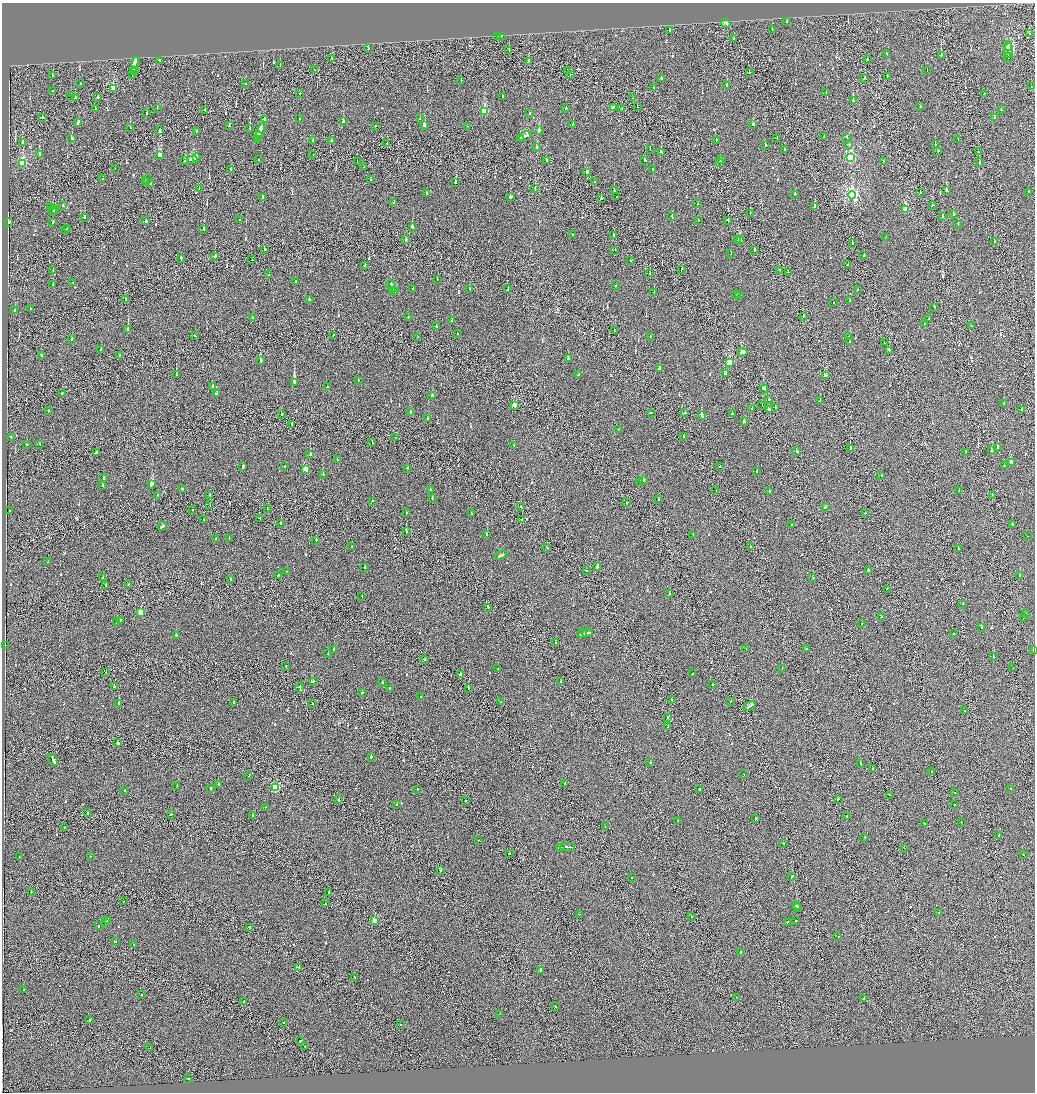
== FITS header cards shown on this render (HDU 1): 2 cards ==
NAXIS1  =                 2065
NAXIS2  =                 2180

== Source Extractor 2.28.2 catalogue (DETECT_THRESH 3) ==
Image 2065 x 2180 px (HDU 1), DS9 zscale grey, zoomed out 1/2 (1 PNG px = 2 x 2 image px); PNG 1037 x 1094 px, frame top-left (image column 1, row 2179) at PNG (2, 3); each listed source drawn as its Kron ellipse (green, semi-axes under 4 px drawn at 4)
Background -0.112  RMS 0.067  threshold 0.2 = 3 sigma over >= 5 px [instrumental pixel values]
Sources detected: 913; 53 cannot appear on this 1/2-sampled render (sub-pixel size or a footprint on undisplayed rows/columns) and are neither listed nor drawn; of the other 860, the 500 brightest by FLUX_AUTO listed and drawn (360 fainter detections omitted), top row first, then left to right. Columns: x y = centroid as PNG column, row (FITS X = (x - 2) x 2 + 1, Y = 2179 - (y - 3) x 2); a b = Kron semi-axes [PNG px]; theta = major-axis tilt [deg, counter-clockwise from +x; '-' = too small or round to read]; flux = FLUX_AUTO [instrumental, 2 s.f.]
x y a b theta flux
787 22 2 2 - 98
726 23 5 2 - 550
772 29 2 2 - 120
670 30 2 2 - 100
1029 34 2 2 - 130
501 36 2 1 - 130
498 37 2 1 - 470
734 39 2 2 - 220
1008 46 5 1 - 400
368 48 2 1 - 78
1009 50 8 3 86 2100
509 51 2 1 - 84
887 54 2 2 - 190
941 55 2 1 - 150
1008 57 4 1 - 250
332 59 2 1 - 330
867 60 2 1 - 86
159 61 3 2 - 310
529 61 2 2 - 330
135 62 5 2 - 250
280 66 2 1 - 69
135 70 2 1 - 290
314 70 2 1 - 66
567 70 2 2 - 84
927 70 2 2 - 110
133 71 2 2 - 900
749 73 2 1 - 130
132 75 2 1 - 210
570 75 2 1 - 92
52 76 2 2 - 82
887 77 2 2 - 70
661 78 2 2 - 99
865 78 2 2 - 120
461 80 2 2 - 84
81 83 2 2 - 130
245 84 2 2 - 120
726 86 2 2 - 150
1031 86 2 1 - 110
113 88 3 2 - 370
653 88 2 2 - 240
52 90 2 2 - 66
826 92 2 2 - 88
300 93 2 1 - 100
984 93 2 2 - 67
71 95 2 2 - 130
503 96 2 2 - 67
97 97 2 2 - 300
75 98 2 2 - 110
633 98 2 1 - 74
853 101 2 2 - 100
613 107 3 2 - 200
637 107 2 1 - 120
921 107 2 2 - 170
95 108 2 2 - 68
157 108 2 2 - 65
622 108 2 2 - 91
566 109 2 2 - 130
205 110 2 1 - 140
1001 110 2 2 - 150
484 111 4 3 - 600
529 113 2 2 - 85
146 114 2 2 - 150
42 117 2 2 - 72
994 118 2 2 - 130
300 119 2 1 - 56
420 119 2 2 - 97
265 120 2 2 - 170
343 121 2 2 - 430
78 123 3 2 - 220
753 124 3 2 - 200
424 125 3 2 - 1400
573 125 2 2 - 1500
229 126 2 2 - 97
376 126 2 2 - 57
468 126 2 2 - 110
130 128 2 2 - 73
250 128 2 1 - 350
159 131 2 2 - 250
196 131 2 2 - 160
261 131 9 2 69 360
539 131 3 2 - 310
259 136 4 1 - 260
525 136 6 2 32 360
824 137 2 1 - 77
847 137 2 2 - 87
72 138 2 2 - 110
521 139 3 2 - 190
777 139 2 1 - 110
257 140 3 2 - 160
332 140 2 2 - 61
716 140 2 2 - 58
958 140 2 2 - 250
313 141 2 2 - 80
22 142 2 2 - 210
387 144 2 1 - 110
849 144 2 1 - 78
765 145 2 2 - 89
935 145 2 2 - 62
537 147 2 2 - 92
785 149 2 2 - 270
650 150 2 2 - 92
938 151 2 2 - 57
661 152 3 2 - 180
978 152 2 2 - 69
39 154 4 2 - 220
160 155 3 2 - 450
313 155 2 2 - 66
196 157 2 2 - 800
850 158 4 3 - 1300
185 160 2 2 - 160
192 160 5 2 - 450
259 160 2 1 - 57
546 160 2 2 - 390
645 160 3 2 - 170
721 160 2 2 - 440
357 161 2 2 - 57
883 161 2 1 - 76
22 163 3 3 - 1100
720 163 3 2 - 660
980 163 2 2 - 71
364 167 2 2 - 76
115 169 2 1 - 63
652 169 2 2 - 390
231 170 3 2 - 120
587 172 3 2 - 66
103 179 2 1 - 71
147 180 2 2 - 68
371 180 2 2 - 250
145 182 2 2 - 120
595 182 2 1 - 73
456 183 2 2 - 370
150 184 2 2 - 160
535 188 2 1 - 76
199 189 2 1 - 57
614 191 2 1 - 140
946 191 2 2 - 1000
1028 192 2 2 - 230
426 193 2 2 - 230
920 193 2 2 - 110
795 194 2 2 - 99
852 195 4 3 - 2800
263 197 2 2 - 98
511 197 3 2 - 200
617 197 2 2 - 180
601 198 2 2 - 340
394 202 2 2 - 62
698 204 2 2 - 120
932 205 3 2 - 110
62 206 2 2 - 170
50 207 3 2 - 270
815 207 2 2 - 760
906 209 3 3 - 580
54 210 5 2 - 3300
53 212 2 2 - 160
750 214 2 1 - 87
953 215 2 2 - 65
672 217 2 2 - 74
942 217 2 2 - 61
84 218 2 2 - 66
240 220 2 2 - 140
728 220 3 2 - 150
146 221 2 2 - 830
698 221 2 2 - 70
9 222 3 2 - 190
53 222 4 2 - 130
958 225 2 2 - 84
412 227 3 2 - 380
68 228 2 1 - 220
66 230 2 2 - 520
204 230 2 2 - 78
573 235 2 2 - 110
614 235 3 2 - 160
886 237 2 1 - 61
406 240 2 2 - 150
738 240 3 2 - 160
740 240 2 2 - 150
995 242 2 2 - 89
852 244 2 2 - 75
264 250 2 2 - 93
615 250 2 1 - 72
754 251 2 1 - 130
731 254 2 2 - 84
215 256 2 2 - 100
864 256 2 2 - 150
181 259 4 2 - 270
252 260 2 2 - 72
630 261 2 1 - 78
848 265 2 1 - 79
365 266 2 2 - 96
681 269 3 2 - 140
53 270 2 2 - 150
780 270 2 1 - 67
788 272 2 1 - 66
650 274 2 2 - 62
269 275 2 1 - 58
437 280 2 2 - 58
296 281 2 2 - 160
73 282 2 2 - 130
53 284 2 2 - 86
615 286 2 2 - 160
391 287 7 2 -75 560
413 288 2 2 - 460
470 289 2 2 - 260
508 289 3 2 - 320
393 290 2 2 - 200
858 290 2 2 - 190
395 292 3 2 - 240
654 292 2 1 - 140
736 294 2 2 - 67
740 295 2 2 - 120
309 299 2 2 - 320
126 300 3 2 - 170
850 300 2 2 - 89
834 302 2 2 - 120
934 307 2 2 - 64
30 309 2 2 - 59
14 311 2 2 - 95
408 316 2 2 - 160
803 316 2 2 - 94
252 318 2 2 - 110
929 319 2 2 - 88
452 320 2 2 - 97
924 324 2 1 - 95
971 326 2 2 - 59
436 327 2 2 - 81
128 329 2 2 - 2400
614 331 2 2 - 63
457 334 2 2 - 230
194 335 2 2 - 65
333 335 2 1 - 200
650 336 2 2 - 71
417 337 2 2 - 120
849 337 2 2 - 67
72 339 2 2 - 110
849 342 2 2 - 63
884 343 2 2 - 81
101 350 2 1 - 170
889 350 2 2 - 180
743 352 5 2 - 1000
41 355 2 2 - 81
120 355 2 2 - 160
568 359 2 2 - 270
260 360 4 2 - 270
729 363 3 3 - 460
659 368 4 2 - 220
726 374 3 2 - 270
176 375 2 2 - 110
579 375 2 2 - 130
825 376 3 2 - 200
358 381 2 2 - 230
294 382 2 2 - 4700
213 387 2 2 - 200
327 387 2 1 - 360
764 389 4 2 - 650
62 393 2 2 - 180
216 394 3 2 - 540
432 396 2 2 - 120
769 399 2 2 - 93
820 401 2 2 - 77
1004 404 2 2 - 190
515 405 3 2 - 180
762 405 2 1 - 65
775 407 3 2 - 310
752 408 2 1 - 62
48 410 2 2 - 60
769 410 2 2 - 750
1021 410 2 2 - 67
410 412 2 2 - 310
651 413 2 2 - 140
685 413 3 2 - 140
281 414 2 2 - 160
733 414 3 1 - 180
701 416 3 2 - 430
428 419 3 2 - 180
744 422 3 2 - 170
292 424 2 1 - 400
619 429 2 2 - 220
11 437 2 2 - 60
684 437 2 1 - 180
395 438 2 2 - 89
372 443 2 1 - 140
26 444 2 1 - 58
40 444 2 2 - 56
514 446 2 2 - 60
998 447 2 2 - 190
850 449 2 2 - 200
991 451 2 2 - 470
96 452 3 2 - 370
797 452 2 2 - 110
966 452 2 1 - 110
310 455 2 2 - 390
338 459 2 1 - 76
1011 462 4 2 - 360
1004 465 2 2 - 59
719 466 2 1 - 58
243 467 3 2 - 430
285 467 2 2 - 78
407 468 2 2 - 83
305 469 3 2 - 180
757 472 2 2 - 57
323 474 2 1 - 140
881 476 2 2 - 66
104 478 2 2 - 170
643 481 3 2 - 490
640 482 2 2 - 160
152 484 4 2 - 1100
103 486 2 2 - 230
182 489 2 2 - 84
430 490 2 2 - 73
716 491 2 1 - 79
959 491 2 1 - 500
769 492 2 2 - 95
158 495 2 2 - 71
210 495 2 2 - 84
992 495 2 1 - 69
432 499 2 2 - 83
658 499 2 2 - 98
372 501 2 2 - 88
627 503 2 2 - 84
210 504 2 1 - 58
521 507 2 2 - 62
825 507 2 1 - 86
267 508 2 2 - 63
193 509 2 2 - 76
9 511 2 1 - 150
406 513 2 2 - 69
865 513 2 2 - 93
471 514 2 2 - 99
260 518 2 1 - 65
203 519 2 2 - 86
522 520 2 1 - 85
281 523 2 2 - 240
792 524 2 2 - 120
1012 524 2 2 - 260
162 526 4 2 - 200
406 532 2 2 - 410
487 534 2 2 - 87
693 535 2 1 - 61
1027 536 2 1 - 110
216 538 2 2 - 190
229 539 2 2 - 65
316 540 2 2 - 120
352 547 2 2 - 88
547 547 2 1 - 110
751 547 2 2 - 140
958 549 2 2 - 63
501 555 6 2 27 390
48 562 2 2 - 200
365 567 2 2 - 110
597 567 3 2 - 160
868 570 2 2 - 210
287 571 2 2 - 78
586 571 2 1 - 110
278 575 2 2 - 330
1020 575 2 2 - 230
103 577 2 2 - 72
813 578 2 2 - 120
231 580 2 2 - 150
128 584 2 2 - 94
106 585 2 2 - 120
887 589 2 2 - 87
669 594 2 2 - 79
362 596 2 2 - 74
963 604 2 2 - 69
488 607 2 1 - 480
141 613 3 3 - 350
1026 614 2 2 - 66
881 617 2 2 - 110
1023 618 2 2 - 82
120 620 3 2 - 180
117 623 2 2 - 97
862 624 2 2 - 61
982 627 2 2 - 72
587 633 6 2 7 420
954 633 2 2 - 160
582 634 5 2 - 360
176 635 2 2 - 210
556 643 2 2 - 170
5 645 2 1 - 200
334 649 2 1 - 73
746 649 2 2 - 100
806 649 2 2 - 120
1033 650 2 2 - 350
328 654 2 2 - 92
993 657 2 2 - 100
425 660 2 2 - 57
286 667 2 1 - 220
782 668 2 1 - 76
1013 668 2 1 - 91
498 669 2 2 - 68
106 672 2 1 - 280
692 674 2 1 - 270
460 675 2 2 - 430
313 681 3 2 - 220
382 682 2 2 - 120
560 682 2 2 - 99
712 684 2 1 - 160
114 687 2 2 - 370
300 688 5 2 - 770
390 688 2 2 - 57
468 688 2 2 - 80
362 692 3 2 - 220
421 697 2 2 - 74
671 699 2 2 - 81
501 701 2 2 - 120
731 701 2 1 - 88
233 703 2 2 - 97
119 704 3 2 - 560
312 704 2 2 - 76
749 706 6 2 31 490
965 711 2 1 - 81
668 718 2 2 - 60
668 727 2 1 - 210
117 742 3 2 - 200
371 757 2 2 - 78
53 760 6 2 -62 760
650 762 2 2 - 410
860 763 3 2 - 160
873 769 3 2 - 300
931 772 2 1 - 84
744 775 2 1 - 62
249 776 2 2 - 120
565 783 2 2 - 430
219 784 2 2 - 73
177 786 2 2 - 410
276 787 3 3 - 970
211 788 2 2 - 89
417 789 2 2 - 56
700 789 2 2 - 79
1011 789 2 2 - 92
125 791 2 2 - 110
955 793 2 2 - 110
889 795 2 1 - 76
838 799 2 2 - 160
339 800 2 1 - 140
466 800 2 1 - 96
955 804 2 2 - 150
397 805 2 2 - 59
265 807 2 1 - 67
87 813 2 2 - 150
171 814 2 2 - 98
253 816 2 2 - 68
846 817 2 2 - 110
756 819 3 2 - 200
678 821 3 2 - 170
961 822 2 2 - 69
924 823 2 2 - 74
64 827 2 2 - 66
605 827 2 1 - 75
999 835 2 1 - 66
865 837 2 2 - 150
478 840 2 2 - 130
784 844 2 2 - 100
567 847 7 2 3 770
560 848 4 1 - 250
904 848 2 1 - 130
509 854 2 1 - 63
1023 855 2 2 - 68
90 856 2 2 - 63
19 857 2 2 - 65
441 870 2 2 - 370
632 877 2 2 - 65
792 877 4 2 - 220
31 892 2 1 - 77
329 892 2 1 - 120
124 901 2 1 - 59
325 903 2 2 - 81
796 906 2 2 - 150
798 907 2 1 - 160
939 912 2 2 - 60
580 914 2 1 - 290
691 917 2 2 - 91
107 921 4 2 - 370
374 921 3 2 - 200
796 921 2 1 - 61
788 922 2 1 - 80
106 923 3 2 - 260
98 926 2 2 - 110
250 927 2 2 - 170
838 937 2 2 - 97
115 941 2 1 - 420
134 944 2 2 - 120
741 952 3 2 - 240
299 967 2 2 - 81
540 970 3 2 - 940
354 977 2 2 - 97
24 990 2 2 - 110
141 994 2 2 - 85
737 997 2 2 - 72
864 998 2 2 - 330
244 1001 2 2 - 98
555 1006 2 2 - 99
500 1014 2 1 - 110
90 1020 2 2 - 110
284 1023 2 2 - 61
400 1025 2 2 - 98
300 1041 2 2 - 200
305 1047 2 2 - 93
150 1048 2 1 - 130
188 1079 2 1 - 120
At the frame edge (FLAGS 8, measured only in part): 1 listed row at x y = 1033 650
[360 fainter detections neither listed nor drawn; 53 sub-pixel or undisplayed-footprint detections neither listed nor drawn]